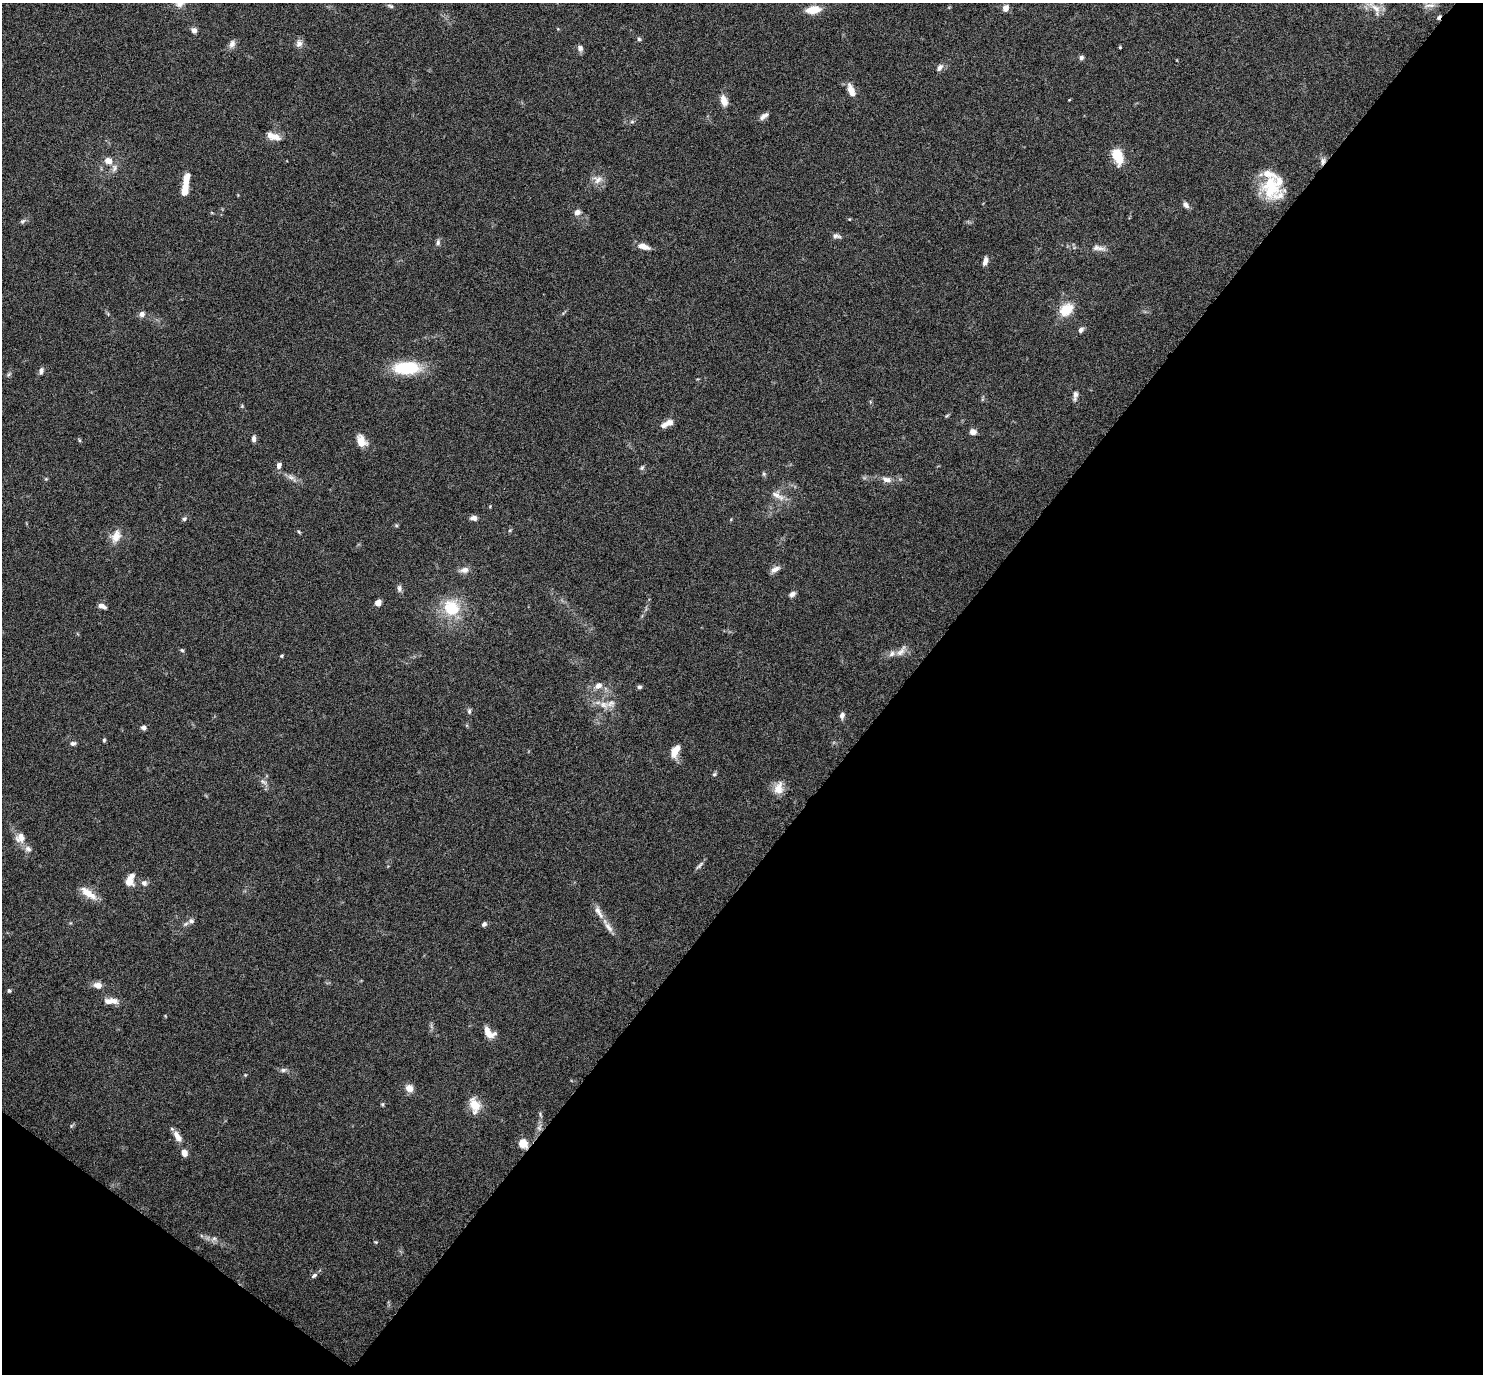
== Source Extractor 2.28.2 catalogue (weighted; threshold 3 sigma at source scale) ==
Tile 15 of 4 x 4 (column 3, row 4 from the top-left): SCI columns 2966-4446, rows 153-1524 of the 5931 x 5935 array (HDU 1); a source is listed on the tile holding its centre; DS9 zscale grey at full resolution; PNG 1485 x 1376 px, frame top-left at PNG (2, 3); no overlay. Shown black and unused: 42% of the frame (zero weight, under 4 of 8 exposures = <1% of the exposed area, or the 3 px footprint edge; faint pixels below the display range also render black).
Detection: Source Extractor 2.28.2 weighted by HDU 2 'WHT'; one run over the whole footprint, this tile lists its part. Background 0.0857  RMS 0.004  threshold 0.0165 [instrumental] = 3 sigma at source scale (4.09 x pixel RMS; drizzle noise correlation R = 1.36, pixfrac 0.8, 0.05/0.05 arcsec/px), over >= 5 px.
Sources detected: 115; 1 cosmic-ray / hot-pixel residue — not listed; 8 inside a brighter listed object's ellipse — not listed separately; the other 106 listed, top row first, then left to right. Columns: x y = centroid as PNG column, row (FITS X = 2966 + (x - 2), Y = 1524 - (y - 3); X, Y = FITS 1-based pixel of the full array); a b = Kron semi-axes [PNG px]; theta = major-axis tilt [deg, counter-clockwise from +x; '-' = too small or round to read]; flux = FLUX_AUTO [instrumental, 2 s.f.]
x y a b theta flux
180 3 11 10 - 3.2
1430 5 18 5 6 1.9
390 6 9 4 -25 0.74
1006 8 8 6 68 2.2
1376 9 20 10 -59 4.2
813 10 18 9 9 5.5
194 30 7 6 - 1.5
639 39 5 5 - 0.66
232 44 10 7 70 1.8
299 44 10 9 - 1.8
1120 47 3 3 - 0.41
580 48 8 7 - 1.4
1081 57 6 6 - 0.9
940 67 10 6 58 1.6
851 90 15 7 -70 3.7
1069 100 5 3 - 0.28
724 101 14 8 -74 3.1
764 116 13 6 34 1.6
632 122 6 4 1 0.56
273 136 18 8 -17 3.8
1118 156 18 10 -71 8.3
108 161 11 8 -27 2.9
1323 161 10 5 80 1.5
186 178 14 6 77 4.1
598 180 13 11 17 3
1272 186 31 23 52 16
185 190 11 6 79 5.2
1186 205 9 6 -49 1.4
577 212 6 5 - 2.4
849 219 4 3 - 0.32
23 221 8 5 27 0.82
837 236 11 6 -10 1.3
438 242 9 5 80 0.98
643 246 13 6 -17 3.2
1096 248 11 8 13 1.9
985 261 9 5 72 1.8
1066 309 20 14 39 7.2
142 314 7 7 - 1.5
1081 330 7 5 55 1.2
407 368 32 14 1 18
41 371 9 5 81 1.2
9 374 7 4 70 0.64
1075 394 9 7 87 1.5
242 406 5 5 - 0.42
947 416 6 4 44 0.46
669 422 11 8 22 2.5
973 432 8 6 -16 2
254 439 8 5 85 1.2
79 440 5 3 - 0.47
361 441 15 11 -67 4.1
279 466 9 6 75 1.5
642 468 7 5 63 0.66
764 474 6 5 - 0.59
291 477 12 6 -33 1.7
887 480 12 7 -17 2.2
777 495 22 7 -29 3.1
473 518 8 6 -4 1.6
184 519 7 5 56 0.74
299 532 5 4 - 0.43
116 536 18 11 66 4.1
775 569 13 6 28 2
464 570 11 8 11 2.1
399 588 9 6 -90 1.2
792 594 8 6 33 1.4
378 603 5 4 - 4.7
102 606 9 5 -19 1.8
451 609 14 12 -71 16
182 650 5 4 - 0.54
901 651 18 7 51 2.3
282 656 5 4 - 0.44
598 685 10 7 35 2.2
639 687 5 5 - 0.77
604 705 14 10 -15 3.8
469 711 8 5 81 0.76
842 715 8 6 82 1.5
144 727 6 5 - 1.2
104 740 5 4 - 0.52
73 743 8 5 4 0.93
675 751 17 8 63 4.2
714 774 6 5 - 0.61
264 782 10 5 -27 1.1
779 788 18 12 78 4.2
20 838 13 12 - 3.5
28 849 9 8 - 1.7
699 865 15 4 46 1
129 881 12 10 81 3.5
144 883 7 7 - 1.4
88 893 23 8 -36 5
599 912 22 7 -58 3
191 921 8 7 - 1.3
484 924 6 5 - 0.99
98 985 9 7 -4 2.6
9 991 5 4 - 0.58
114 1001 12 8 -23 2.3
488 1033 17 8 -55 4
283 1070 9 6 10 1.1
245 1075 4 4 - 0.32
409 1088 9 8 - 2.9
382 1104 5 4 - 0.45
475 1105 19 12 -73 5.9
177 1136 17 8 -60 2.8
523 1143 10 9 - 4.3
184 1153 7 5 -74 2.8
214 1238 6 6 - 1
376 1242 5 4 - 0.41
314 1275 9 5 37 1
Overlapping masked pixels (flux is a lower limit): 2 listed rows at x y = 1323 161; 523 1143
Isophote crosses this tile's border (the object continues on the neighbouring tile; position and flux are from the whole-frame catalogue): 1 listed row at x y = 180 3